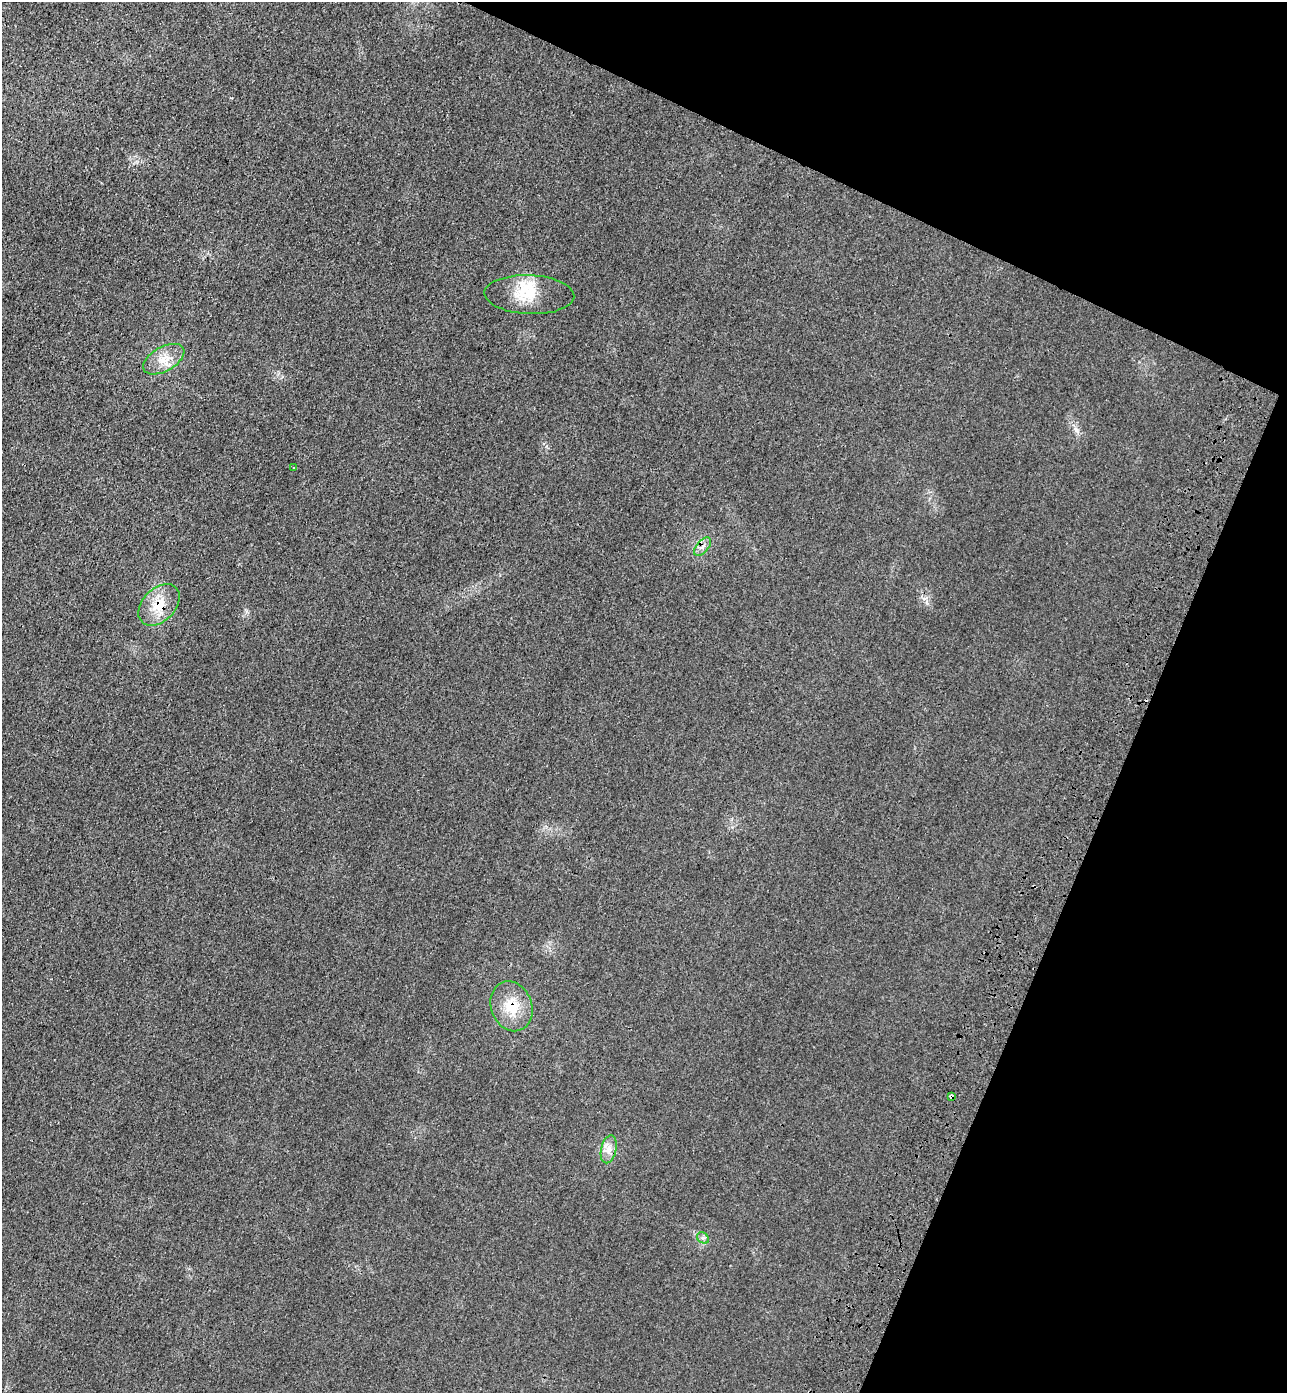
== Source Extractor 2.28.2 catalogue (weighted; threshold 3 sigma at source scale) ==
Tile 8 of 4 x 4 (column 4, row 2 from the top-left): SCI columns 4229-5513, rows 2833-4223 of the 5755 x 5659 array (HDU 1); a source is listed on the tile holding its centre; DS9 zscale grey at full resolution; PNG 1289 x 1395 px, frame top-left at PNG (2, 2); each listed source drawn as its Kron ellipse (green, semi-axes under 4 px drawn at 4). Shown black and unused: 21% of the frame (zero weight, under 3 of 4 exposures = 6% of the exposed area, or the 3 px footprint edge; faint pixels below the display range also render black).
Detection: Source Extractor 2.28.2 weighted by HDU 2 'WHT'; one run over the whole footprint, this tile lists its part. Background 0.0206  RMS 0.0051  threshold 0.0231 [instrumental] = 3 sigma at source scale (4.5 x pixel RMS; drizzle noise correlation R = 1.50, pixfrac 1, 0.05/0.05 arcsec/px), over >= 5 px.
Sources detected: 11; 1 cosmic-ray / hot-pixel residue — neither listed nor drawn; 1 inside a brighter listed object's ellipse — not listed separately; the other 9 listed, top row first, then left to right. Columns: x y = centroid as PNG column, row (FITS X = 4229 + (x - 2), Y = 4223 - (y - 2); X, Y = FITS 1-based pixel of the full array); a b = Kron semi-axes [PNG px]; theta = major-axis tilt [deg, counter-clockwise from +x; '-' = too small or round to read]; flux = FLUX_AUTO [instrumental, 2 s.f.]
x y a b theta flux
529 295 45 19 -2 18
164 359 22 12 29 8.6
294 467 3 2 - 0.88
703 547 11 6 49 2.6
159 605 24 16 46 13
512 1006 25 20 -69 15
951 1096 4 4 - 1.8
609 1149 14 7 77 4.2
703 1238 6 5 - 1.2
Overlapping masked pixels (flux is a lower limit): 3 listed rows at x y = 159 605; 512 1006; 951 1096